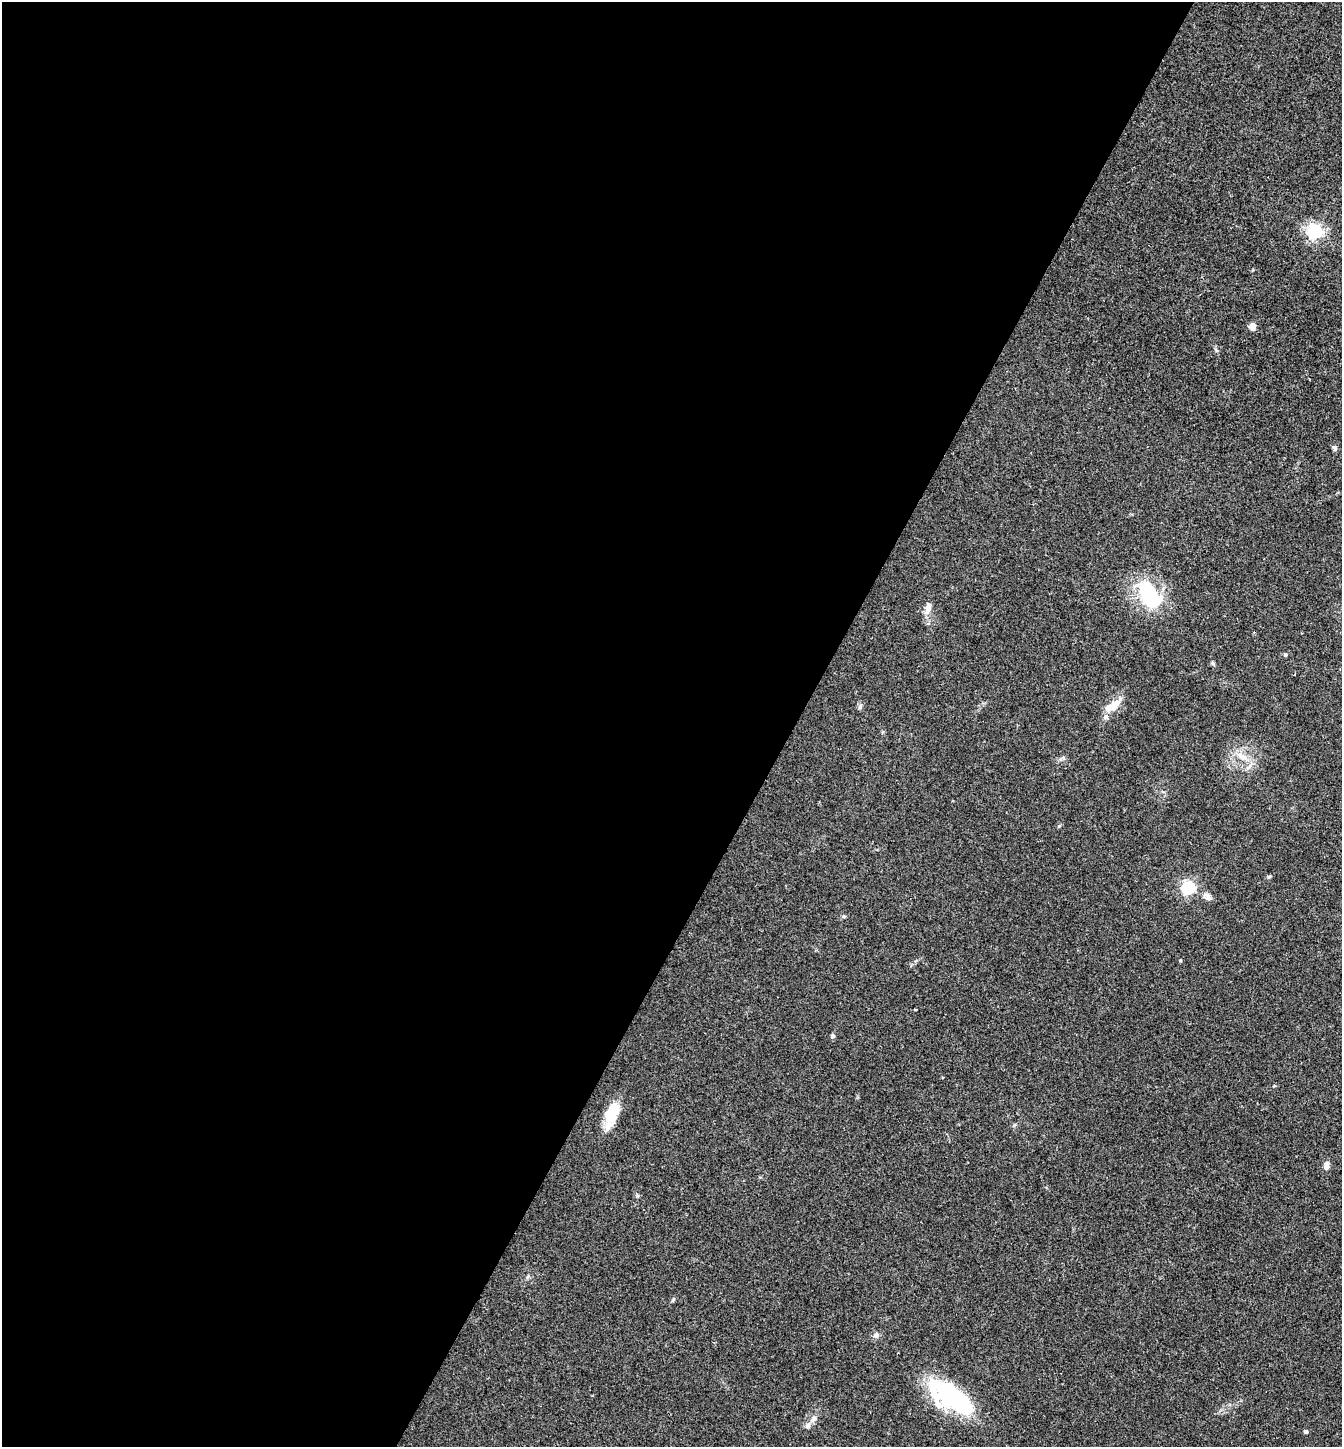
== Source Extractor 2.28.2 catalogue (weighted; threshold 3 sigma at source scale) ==
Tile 5 of 4 x 4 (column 1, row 2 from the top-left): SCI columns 147-1486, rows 2891-4335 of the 5788 x 5779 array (HDU 1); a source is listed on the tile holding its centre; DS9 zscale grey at full resolution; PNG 1344 x 1449 px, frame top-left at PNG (2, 2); no overlay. Shown black and unused: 59% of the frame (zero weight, under 2 of 3 exposures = <1% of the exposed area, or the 3 px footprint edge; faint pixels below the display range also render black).
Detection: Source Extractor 2.28.2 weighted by HDU 2 'WHT'; one run over the whole footprint, this tile lists its part. Background 0.057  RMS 0.0088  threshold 0.0396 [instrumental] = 3 sigma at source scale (4.5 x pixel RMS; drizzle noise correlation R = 1.50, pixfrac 1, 0.05/0.05 arcsec/px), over >= 5 px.
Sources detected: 24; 2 inside a brighter listed object's ellipse — not listed separately; the other 22 listed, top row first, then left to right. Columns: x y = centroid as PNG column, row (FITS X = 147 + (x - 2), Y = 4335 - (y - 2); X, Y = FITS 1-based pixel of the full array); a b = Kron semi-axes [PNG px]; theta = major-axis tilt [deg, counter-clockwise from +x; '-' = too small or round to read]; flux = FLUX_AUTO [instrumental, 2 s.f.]
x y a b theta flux
1315 232 6 6 - 240
1252 326 8 7 - 4.6
1334 448 8 5 -71 1.8
1149 594 42 25 -56 55
928 608 19 8 81 7
1285 654 4 4 - 1.7
1213 663 6 4 -45 1.3
1113 706 23 10 33 12
1242 756 19 7 -33 8.6
1188 888 6 6 - 170
1207 897 13 8 -31 4.1
844 916 6 4 -21 1.3
1180 960 4 3 - 0.78
915 1009 3 2 - 0.76
833 1036 6 6 - 1.5
611 1115 32 13 67 21
1326 1165 11 6 72 4.1
673 1300 7 4 62 1.4
876 1335 9 7 46 2.9
951 1397 57 23 -34 98
813 1419 10 6 57 3.7
1306 1431 4 4 - 1.8
Unlisted compact peaks at least as high as the median listed source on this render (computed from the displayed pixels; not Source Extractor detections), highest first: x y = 1059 826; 1268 877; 1216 350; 637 1196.